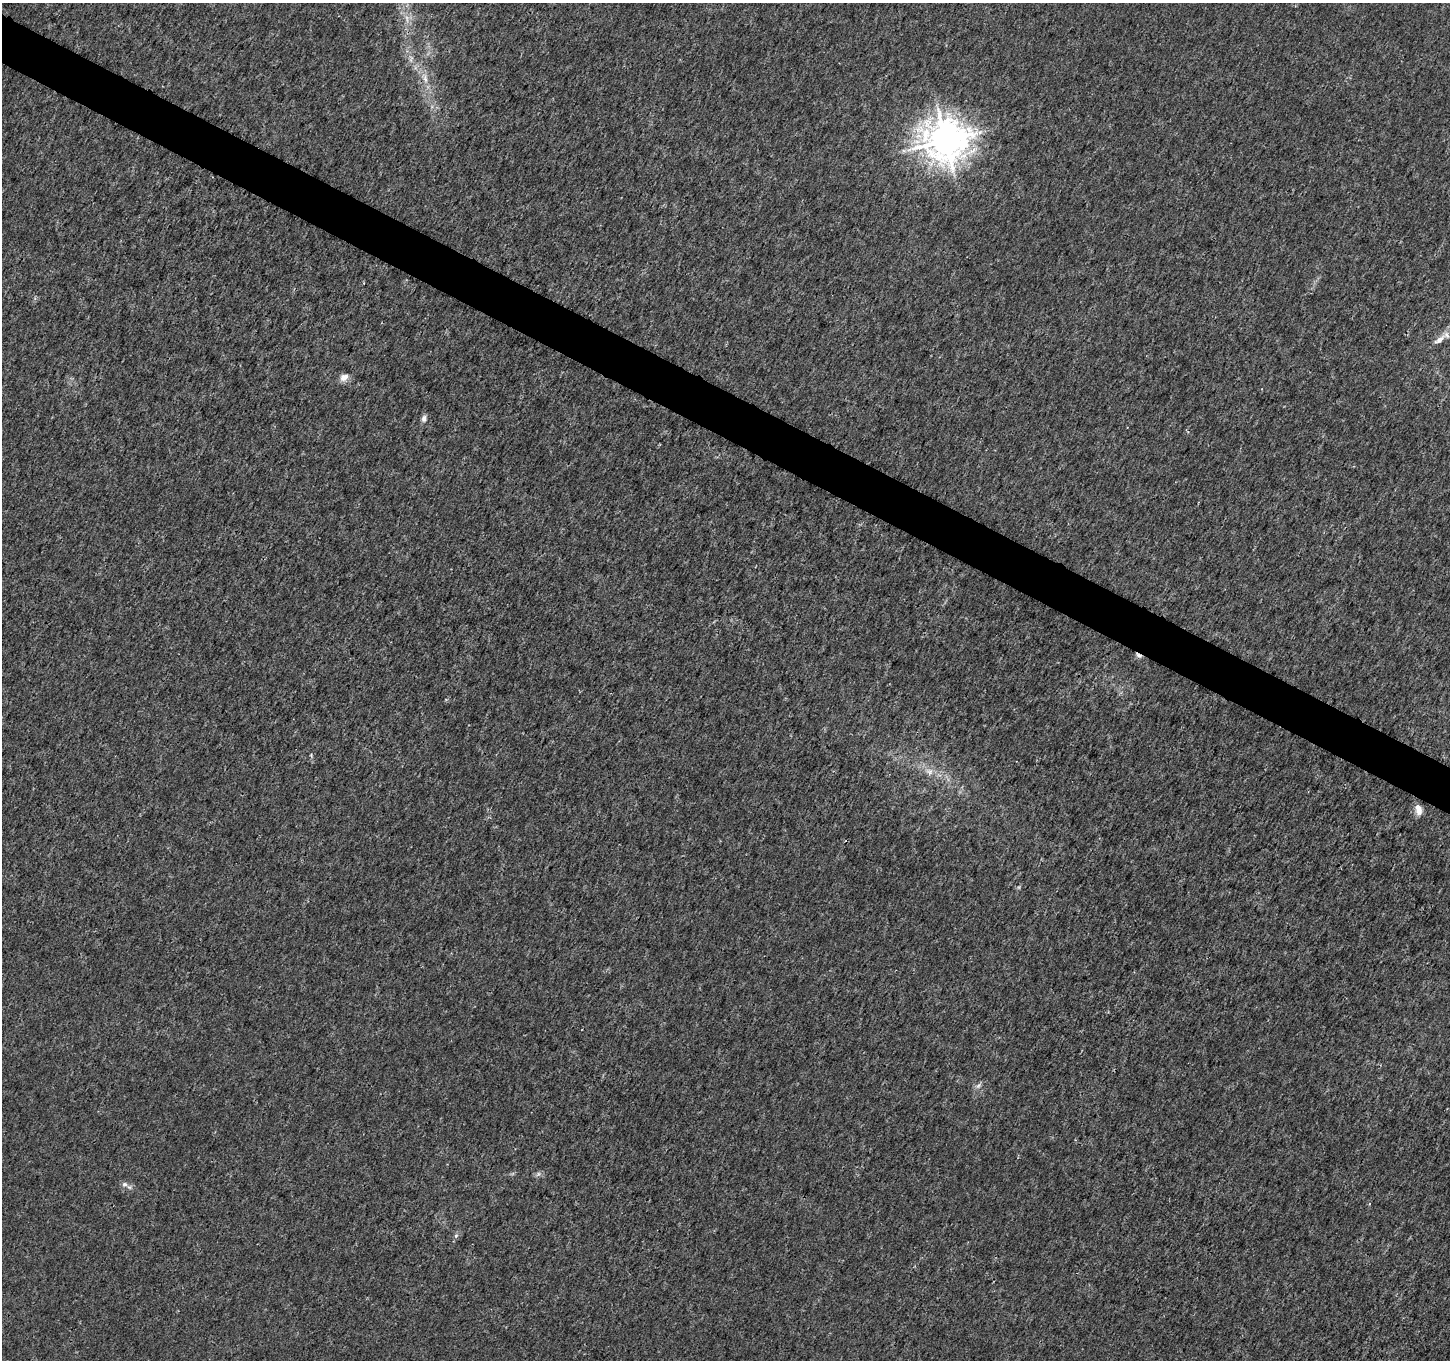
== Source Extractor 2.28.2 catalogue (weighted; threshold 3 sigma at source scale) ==
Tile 11 of 4 x 4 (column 3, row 3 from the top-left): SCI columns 2907-4354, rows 1622-2979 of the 5803 x 5892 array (HDU 1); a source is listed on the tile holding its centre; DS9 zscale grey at full resolution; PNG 1452 x 1362 px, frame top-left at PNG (2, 3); no overlay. Shown black and unused: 3% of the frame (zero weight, under 3 of 4 exposures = <1% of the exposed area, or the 3 px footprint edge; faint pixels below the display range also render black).
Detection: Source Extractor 2.28.2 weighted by HDU 2 'WHT'; one run over the whole footprint, this tile lists its part. Background 0.00181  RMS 0.0022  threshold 0.00977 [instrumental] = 3 sigma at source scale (4.5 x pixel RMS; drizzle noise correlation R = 1.50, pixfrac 1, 0.0396/0.0396 arcsec/px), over >= 5 px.
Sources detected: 13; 2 too faint to see at this stretch — not listed; the other 11 listed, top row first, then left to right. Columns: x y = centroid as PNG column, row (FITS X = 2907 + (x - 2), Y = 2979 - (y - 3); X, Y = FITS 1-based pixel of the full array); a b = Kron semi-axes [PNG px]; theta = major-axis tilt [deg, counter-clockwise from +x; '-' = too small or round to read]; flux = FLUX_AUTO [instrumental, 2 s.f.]
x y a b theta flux
425 78 17 6 -75 1.9
945 140 14 13 - 490
1439 340 19 7 39 1.8
344 377 7 5 26 2.3
424 419 8 7 - 0.81
1139 655 10 5 -33 0.62
929 771 12 9 -26 1.6
1418 810 14 8 -78 1.8
978 1086 9 5 54 0.62
125 1184 8 7 - 0.83
456 1236 6 5 - 0.45
Overlapping masked pixels (flux is a lower limit): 1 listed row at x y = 1139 655